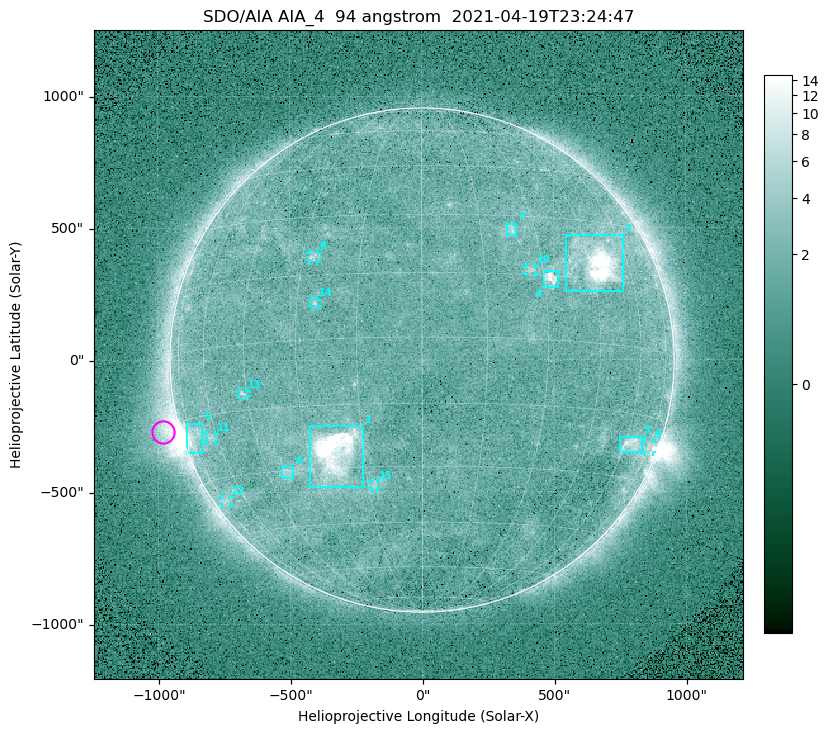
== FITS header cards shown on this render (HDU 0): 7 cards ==
TELESCOP= 'SDO/AIA '
INSTRUME= 'AIA_4   '
WAVELNTH=                   94
WAVEUNIT= 'angstrom'
DATE-OBS= '2021-04-19T23:24:47.12'
CTYPE1  = 'HPLN-TAN'
CTYPE2  = 'HPLT-TAN'

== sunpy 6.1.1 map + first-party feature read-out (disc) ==
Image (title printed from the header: SDO/AIA AIA_4  94 angstrom  2021-04-19T23:24:47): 512 x 512 px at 4.8 arcsec/px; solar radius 955 arcsec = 199 px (full disc in frame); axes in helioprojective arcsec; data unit not stated in the header (colour bar unlabelled)
Orientation: roll -0.137 deg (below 1 deg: not rotated)
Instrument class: DISC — disc imager (sunpy class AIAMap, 94 A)
Bright regions (active regions / flare kernels): reference = the median radial profile (limb darkening/brightening removed); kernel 5 px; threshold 5 sigma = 2.45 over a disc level ~1.72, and >= 1.15x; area >= 9 px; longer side >= 5 px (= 24 arcsec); searched inside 0.97 R_sun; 15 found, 15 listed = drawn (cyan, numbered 1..; 8 of them under ~33 arcsec drawn as corner ticks so the feature stays visible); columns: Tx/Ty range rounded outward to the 10 arcsec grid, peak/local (2 s.f.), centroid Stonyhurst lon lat
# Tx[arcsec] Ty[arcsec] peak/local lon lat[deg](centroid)
1 -430..-220 -480..-250 47 -23 -26
2 540..760 260..470 26 +47 +19
3 750..830 -350..-290 4.8 +63 -22
4 460..520 270..340 6.7 +32 +14
5 -900..-830 -350..-240 5.9 -73 -19
6 -540..-490 -450..-400 3 -38 -31
7 320..360 470..520 3.1 +23 +26
8 -430..-390 380..410 3.2 -27 +20
9 840..880 -350..-310 3 +75 -22
10 390..430 330..360 2.9 +27 +16
11 -820..-780 -300..-280 2.9 -63 -20
12 -760..-730 -550..-520 2.3 -72 -35
13 -690..-660 -140..-110 3.1 -46 -11
14 -420..-390 200..230 2.8 -25 +8
15 -190..-170 -490..-460 2.9 -13 -35
Off-limb structures (1.02-1.3 R_sun): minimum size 50 px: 5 found; the strongest spans PA ~90..115 deg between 1.02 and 1.22 R_sun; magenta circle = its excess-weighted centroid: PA ~105 deg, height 1.07 R_sun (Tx ~-980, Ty ~-270 arcsec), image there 5.1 x the reference